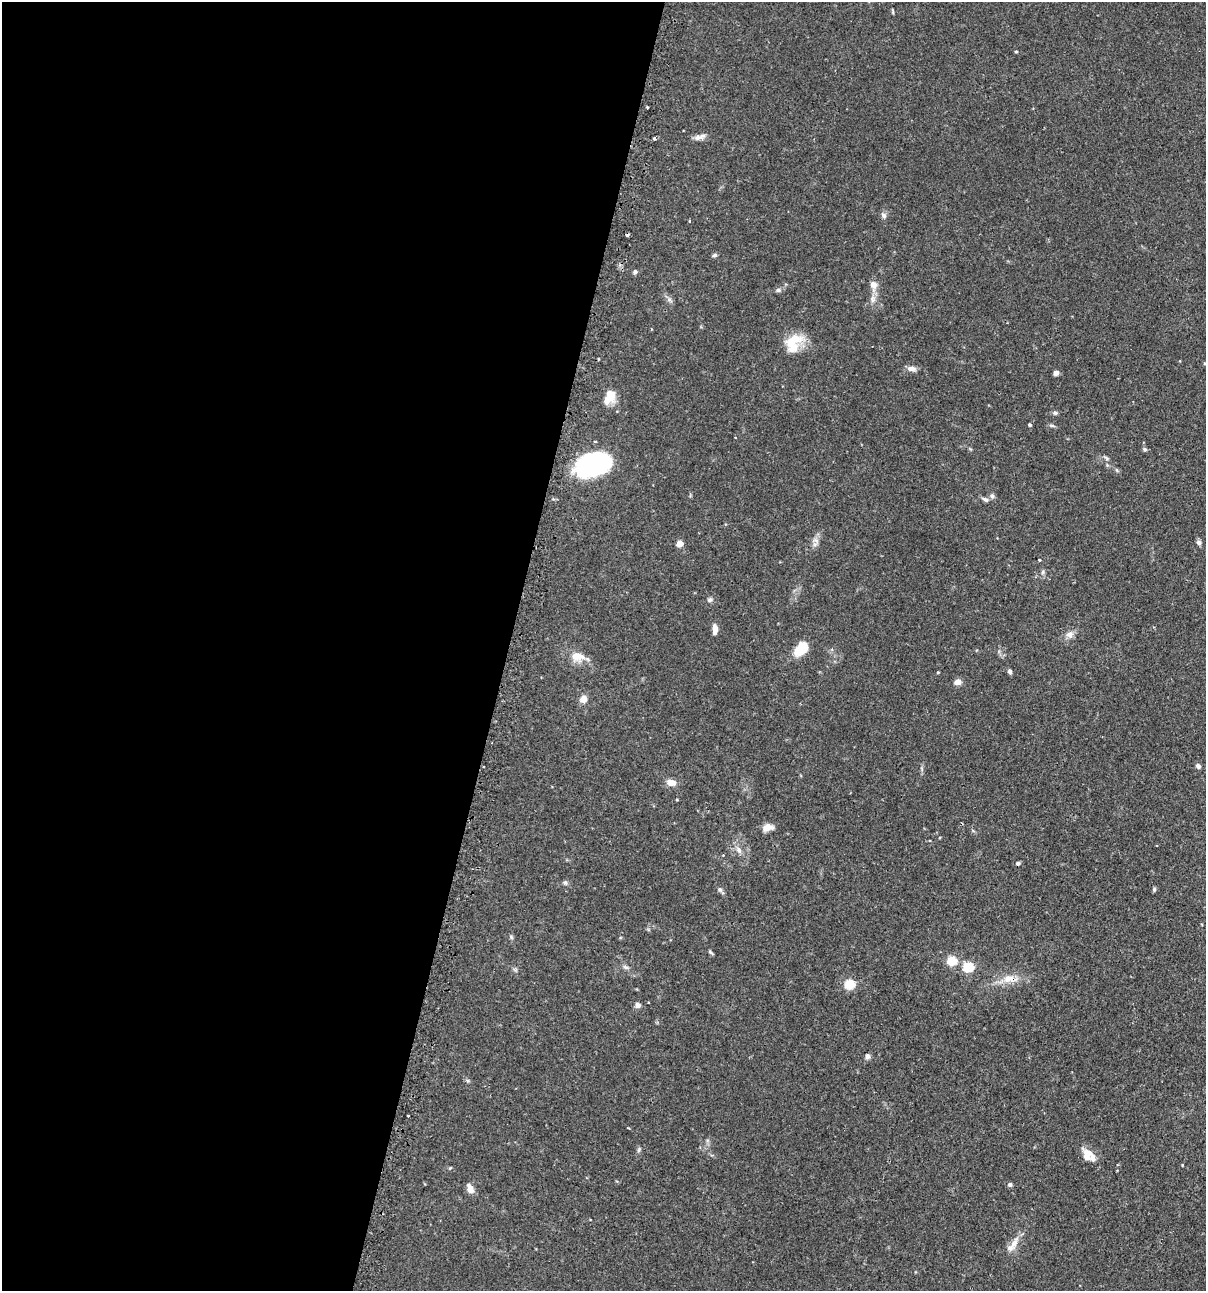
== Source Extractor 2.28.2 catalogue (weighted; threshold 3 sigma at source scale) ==
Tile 5 of 4 x 4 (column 1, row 2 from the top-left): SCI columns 154-1357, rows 2614-3902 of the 5247 x 5227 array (HDU 1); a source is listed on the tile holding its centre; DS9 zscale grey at full resolution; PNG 1208 x 1293 px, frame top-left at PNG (2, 2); no overlay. Shown black and unused: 42% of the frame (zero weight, under 2 of 3 exposures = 4% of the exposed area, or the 3 px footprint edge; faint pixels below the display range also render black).
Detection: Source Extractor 2.28.2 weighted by HDU 2 'WHT'; one run over the whole footprint, this tile lists its part. Background 0.115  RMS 0.0055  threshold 0.0248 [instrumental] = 3 sigma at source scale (4.5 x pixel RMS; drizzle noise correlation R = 1.50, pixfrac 1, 0.05/0.05 arcsec/px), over >= 5 px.
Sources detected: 66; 1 inside a brighter object's white glare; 1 cosmic-ray / hot-pixel residue — not listed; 2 inside a brighter listed object's ellipse — not listed separately; the other 62 listed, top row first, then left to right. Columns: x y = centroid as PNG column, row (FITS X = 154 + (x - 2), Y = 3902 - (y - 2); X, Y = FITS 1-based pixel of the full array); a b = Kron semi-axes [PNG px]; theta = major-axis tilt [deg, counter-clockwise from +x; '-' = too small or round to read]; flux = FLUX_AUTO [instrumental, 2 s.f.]
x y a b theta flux
1016 51 4 3 - 0.54
647 107 3 3 - 0.83
699 137 18 6 17 2.7
654 138 3 3 - 1.4
884 215 7 7 - 1.6
714 255 7 5 27 0.97
635 272 5 5 - 1.2
873 285 13 9 -81 3.9
778 290 7 5 1 1.3
669 299 6 5 - 1.3
872 299 10 6 76 2.4
792 341 29 14 25 12
911 369 11 6 -3 2.7
1056 373 5 5 - 2
610 397 19 12 61 7.4
1055 413 7 5 -2 1.1
1030 425 4 4 - 0.8
1052 425 9 3 -11 0.94
1145 449 6 5 - 0.9
592 465 33 20 20 71
1107 465 5 5 - 0.66
992 496 7 6 - 1.3
985 499 10 5 -28 1.5
1199 542 7 6 - 1.4
680 543 5 4 - 9
815 544 7 6 - 1.7
1039 560 3 3 - 0.4
1043 572 6 4 88 0.96
710 600 7 6 - 1.3
715 629 10 5 87 3.9
1070 634 11 9 33 2.9
801 649 18 11 48 12
577 656 18 11 -9 7.4
1010 671 6 5 - 1.2
938 672 4 3 - 0.39
957 682 9 6 12 2.9
583 699 9 8 - 3.4
1198 766 6 6 - 1.4
484 767 3 2 - 0.57
671 782 9 6 -18 4.7
768 827 14 8 12 3.6
739 850 11 7 -59 2.6
1018 863 4 4 - 1.1
565 883 7 6 - 1.1
1154 889 6 5 - 0.76
720 890 6 6 - 1.3
511 937 7 4 -47 0.79
710 952 9 3 -41 0.78
952 961 5 5 - 29
626 967 8 5 -26 1.3
968 967 5 5 - 39
1009 979 24 10 2 7.9
850 984 5 5 - 34
638 1005 8 7 - 1.7
867 1056 6 6 - 1.8
408 1116 3 3 - 1.1
639 1150 8 4 81 0.93
1092 1158 19 9 -65 4
1182 1165 4 2 - 0.37
1010 1185 5 5 - 1.2
470 1189 11 7 -69 3.9
1014 1243 21 8 62 5
Overlapping masked pixels (flux is a lower limit): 1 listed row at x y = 1009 979